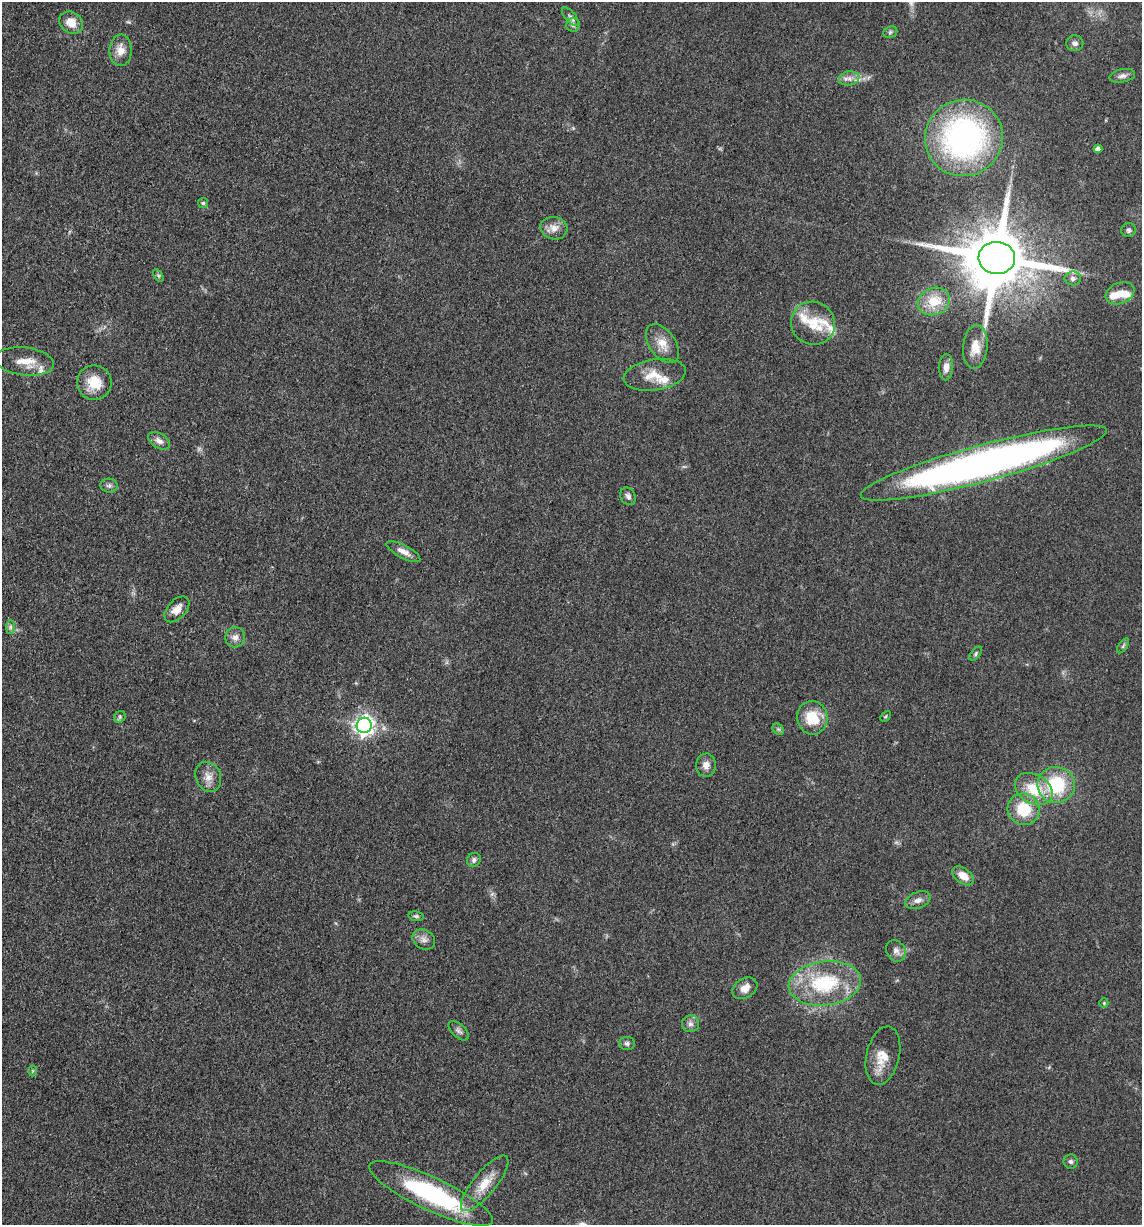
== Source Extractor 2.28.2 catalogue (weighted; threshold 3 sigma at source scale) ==
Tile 11 of 4 x 4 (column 3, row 3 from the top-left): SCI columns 2526-3665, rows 1244-2466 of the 4983 x 4926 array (HDU 1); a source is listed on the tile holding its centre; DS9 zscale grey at full resolution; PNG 1144 x 1227 px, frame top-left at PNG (2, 2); each listed source drawn as its Kron ellipse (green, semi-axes under 4 px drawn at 4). Shown black and unused: <1% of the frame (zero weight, under 3 of 5 exposures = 4% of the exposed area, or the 3 px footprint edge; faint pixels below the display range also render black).
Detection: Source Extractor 2.28.2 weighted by HDU 2 'WHT'; one run over the whole footprint, this tile lists its part. Background 0.0565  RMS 0.0058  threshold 0.026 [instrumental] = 3 sigma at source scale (4.5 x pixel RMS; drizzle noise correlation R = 1.50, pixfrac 1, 0.05/0.05 arcsec/px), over >= 5 px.
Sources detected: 72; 1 too faint to see at this stretch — neither listed nor drawn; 9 inside a brighter listed object's ellipse — not listed separately; the other 62 listed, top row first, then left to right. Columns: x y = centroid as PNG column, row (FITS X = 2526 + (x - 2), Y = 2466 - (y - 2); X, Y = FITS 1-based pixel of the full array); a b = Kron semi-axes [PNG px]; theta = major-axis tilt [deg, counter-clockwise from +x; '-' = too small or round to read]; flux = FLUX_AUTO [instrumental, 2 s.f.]
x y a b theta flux
570 17 11 5 -49 1.8
71 23 12 10 -34 7.4
573 25 6 6 - 1.6
890 32 7 5 23 1.1
1075 43 8 8 - 2.2
121 50 16 11 89 6.3
1122 76 13 6 12 2.7
849 79 10 7 10 3.2
964 138 39 38 - 160
1098 149 4 4 - 3.5
203 203 5 5 - 0.86
554 228 13 11 -9 5.1
1129 230 7 7 - 1.5
997 258 18 16 -4 5400
158 275 7 4 -58 0.93
1073 278 8 7 - 2.2
1120 293 15 10 23 6.9
934 302 16 13 22 15
813 323 22 21 - 15
662 344 22 13 -54 8.5
975 347 22 12 84 10
25 361 29 14 -7 11
946 367 13 7 88 3.9
655 375 31 15 9 12
94 383 17 17 - 13
159 441 12 7 -31 3.3
984 463 127 18 15 360
109 486 8 7 - 1.8
628 496 9 7 -59 2.1
403 552 19 6 -28 4.4
177 609 15 9 47 5.2
10 627 7 4 90 1.2
235 637 10 10 - 3.7
1123 646 8 4 55 1.1
976 654 8 4 51 1.1
885 716 6 4 45 0.69
120 717 6 5 - 1.1
812 718 17 15 -79 18
364 725 8 7 - 290
778 729 6 5 - 1.1
706 765 12 9 87 4.2
208 777 15 12 -66 5.7
1056 785 19 18 - 34
1034 789 20 14 -29 18
1024 809 16 15 - 19
474 860 7 6 - 1.6
963 876 12 7 -37 6.8
918 900 13 8 22 3.2
416 916 7 5 -9 1.1
424 939 12 9 -29 3.4
896 951 11 9 -57 3.2
825 983 36 22 7 45
745 988 13 9 32 5.2
1104 1003 5 4 - 0.69
690 1024 8 8 - 2.4
459 1031 12 6 -43 2.1
627 1043 8 6 -1 1.6
883 1056 30 16 77 12
33 1071 5 3 - 0.53
1071 1161 7 7 - 1.4
485 1183 34 11 50 13
431 1194 68 16 -25 81